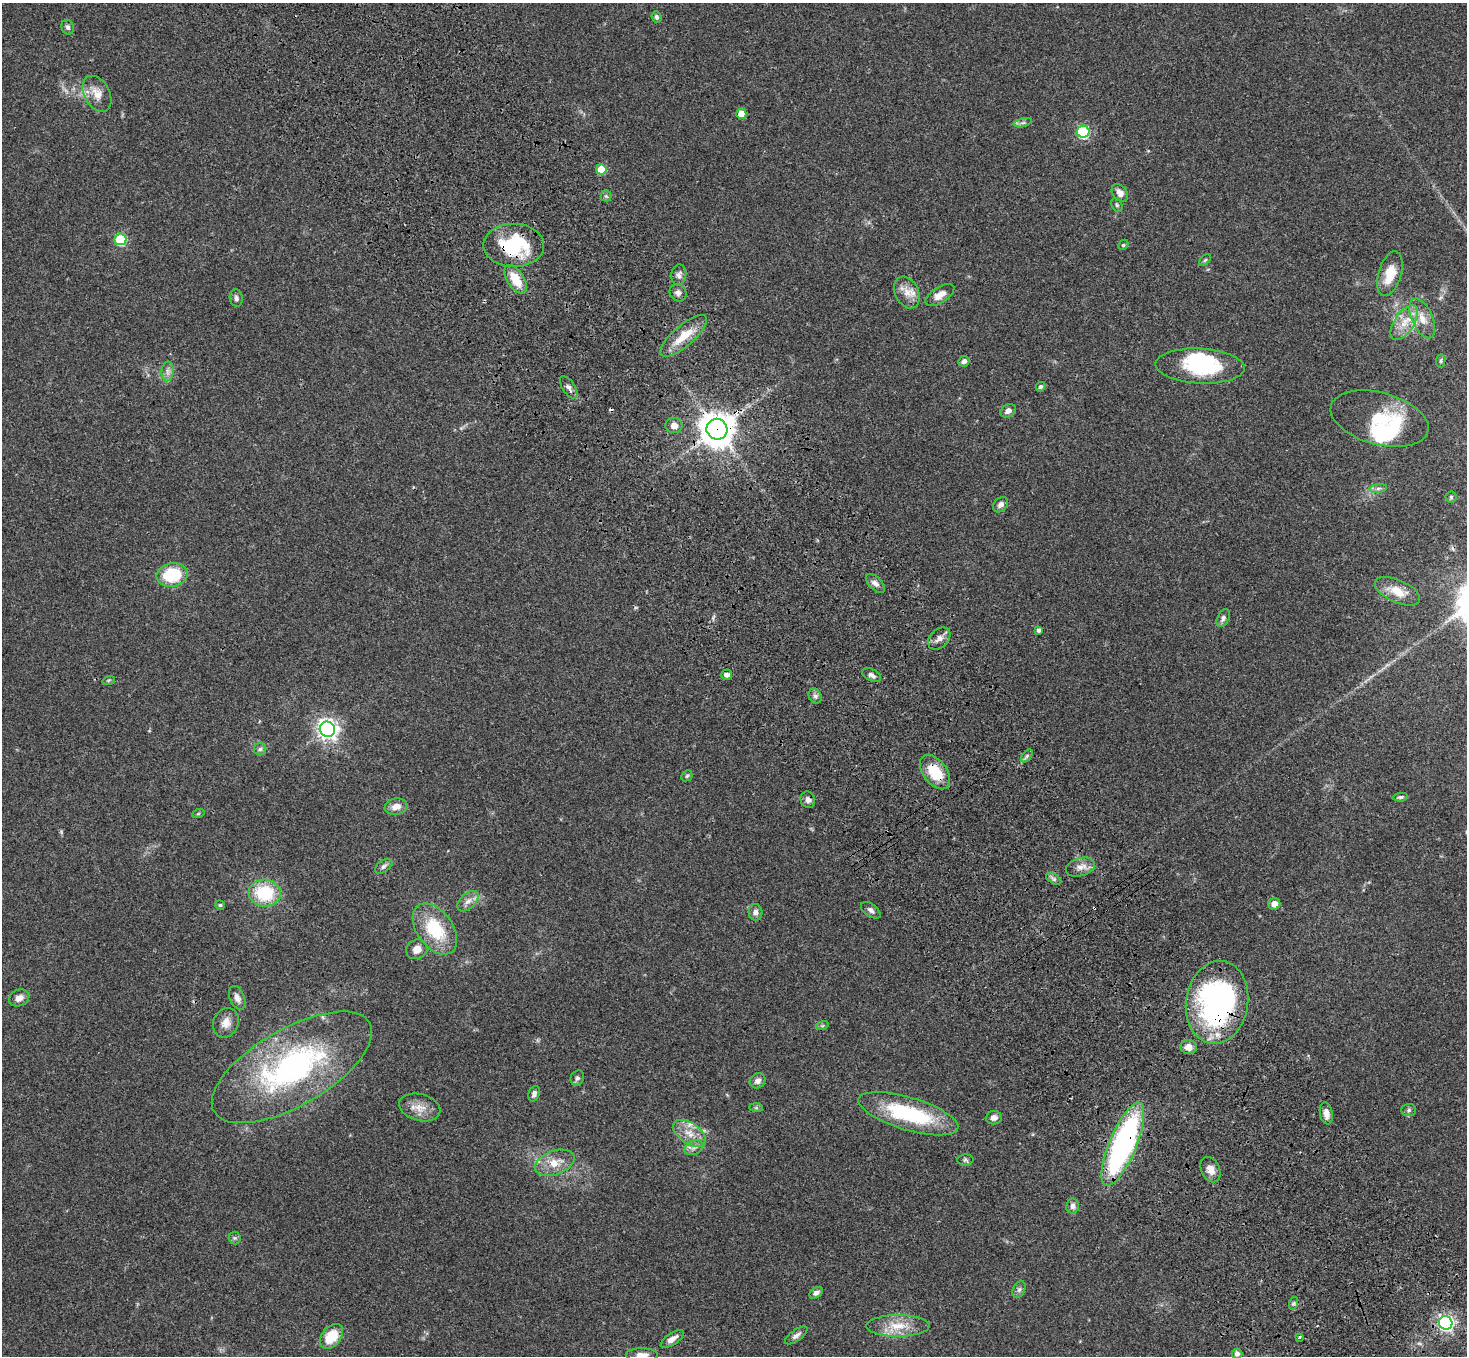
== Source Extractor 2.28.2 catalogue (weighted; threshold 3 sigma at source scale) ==
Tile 6 of 4 x 4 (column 2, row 2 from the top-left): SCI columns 1572-3036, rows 3084-4437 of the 6069 x 6028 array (HDU 1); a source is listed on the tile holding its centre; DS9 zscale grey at full resolution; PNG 1469 x 1358 px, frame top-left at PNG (2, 3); each listed source drawn as its Kron ellipse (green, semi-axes under 4 px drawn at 4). Shown black and unused: <1% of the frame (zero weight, under 3 of 4 exposures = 6% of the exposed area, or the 3 px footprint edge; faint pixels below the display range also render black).
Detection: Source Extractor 2.28.2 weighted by HDU 2 'WHT'; one run over the whole footprint, this tile lists its part. Background 0.0468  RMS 0.0052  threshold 0.0232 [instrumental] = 3 sigma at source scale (4.5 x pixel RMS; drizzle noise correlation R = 1.50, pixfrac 1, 0.05/0.05 arcsec/px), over >= 5 px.
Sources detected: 109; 3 inside a brighter object's white glare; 2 cosmic-ray / hot-pixel residue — neither listed nor drawn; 2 inside a brighter listed object's ellipse — not listed separately; the other 102 listed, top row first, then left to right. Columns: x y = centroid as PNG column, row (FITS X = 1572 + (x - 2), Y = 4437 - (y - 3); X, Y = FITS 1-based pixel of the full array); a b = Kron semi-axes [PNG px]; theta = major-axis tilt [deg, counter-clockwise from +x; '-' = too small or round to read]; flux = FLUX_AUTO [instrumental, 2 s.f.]
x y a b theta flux
657 17 6 4 -67 1.1
68 27 7 6 - 1.3
97 94 19 12 -62 6.7
741 114 5 5 - 9
1023 123 9 4 13 1.1
1083 132 6 6 - 49
601 169 5 5 - 16
1120 193 10 7 -51 3.4
606 196 5 5 - 0.91
1117 205 7 5 -60 1
120 239 6 5 - 40
514 245 30 21 0 39
1123 245 6 4 44 0.64
1205 260 7 4 45 0.83
1390 274 23 11 74 11
679 275 10 7 82 2
515 279 16 8 -58 11
678 293 9 8 - 2.1
907 293 17 11 -63 5.8
940 295 16 7 33 4.7
236 298 8 6 -83 1.5
1422 318 21 10 -66 6.5
1404 323 20 10 57 7.7
684 336 29 10 41 11
964 361 6 5 - 1.9
1441 361 6 4 83 0.76
1200 366 44 17 -3 40
168 371 10 6 85 2.1
569 387 13 6 -56 2
1041 387 5 4 - 1.1
1008 411 8 6 31 2.3
1380 419 50 26 -15 31
674 425 8 7 - 3.1
717 429 10 10 - 920
1378 488 8 4 8 1.3
1451 497 5 5 - 0.78
1000 505 8 6 48 2.1
172 575 16 11 11 26
875 583 12 6 -45 2.3
1397 591 24 11 -24 8.5
1223 618 10 5 63 1.6
1039 630 4 4 - 1.7
939 638 13 9 43 3
726 675 5 5 - 1.8
871 675 10 6 -28 2
109 680 6 4 18 0.68
815 696 8 6 -63 1.5
327 729 8 7 - 280
260 749 6 6 - 1.2
1027 756 7 4 54 1
935 772 19 11 -53 15
687 776 6 5 - 0.74
1400 797 8 4 6 0.87
808 800 8 7 - 2
396 806 11 8 10 4
198 814 6 4 19 0.66
384 866 10 6 35 1.6
1080 867 15 9 16 3.8
1054 879 8 5 -31 1.3
265 893 16 13 -5 25
468 901 13 7 43 3.1
1274 904 6 5 - 4
220 905 5 5 - 0.66
871 910 11 6 -36 1.9
756 912 8 7 - 2.5
435 929 29 18 -55 26
417 949 11 9 27 4.3
19 998 10 8 25 3
237 998 12 7 -67 2.8
1217 1002 42 31 81 120
226 1023 15 12 64 4.6
822 1026 6 4 18 0.73
1189 1047 8 7 - 3.6
292 1067 90 38 30 120
577 1078 8 6 61 1.3
758 1081 8 7 - 2.5
534 1094 8 5 71 1.9
420 1107 21 13 -15 6.5
756 1108 7 4 -1 0.81
1409 1110 7 6 - 1.1
1326 1113 11 6 -78 3
908 1114 52 16 -17 46
994 1118 8 6 6 2.5
689 1133 18 10 -34 6.8
1123 1144 45 13 67 120
694 1148 10 7 28 2.2
965 1160 8 5 4 1
554 1163 21 12 20 8.2
1210 1170 13 9 -65 4.1
1073 1206 7 6 - 2.4
235 1238 6 6 - 0.99
1019 1289 9 6 63 1.4
816 1293 7 5 32 1.6
1294 1303 6 4 71 0.78
1446 1323 7 6 - 160
898 1326 31 10 0 11
796 1335 13 5 35 2.1
331 1336 14 9 50 13
1299 1337 3 3 - 1.8
672 1339 13 6 34 3.4
1237 1354 5 5 - 2
642 1355 16 7 0 3.6
Overlapping masked pixels (flux is a lower limit): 7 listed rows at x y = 514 245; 717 429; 935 772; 808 800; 1217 1002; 1123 1144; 1446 1323
Isophote crosses this tile's border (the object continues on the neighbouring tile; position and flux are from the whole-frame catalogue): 1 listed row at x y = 642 1355